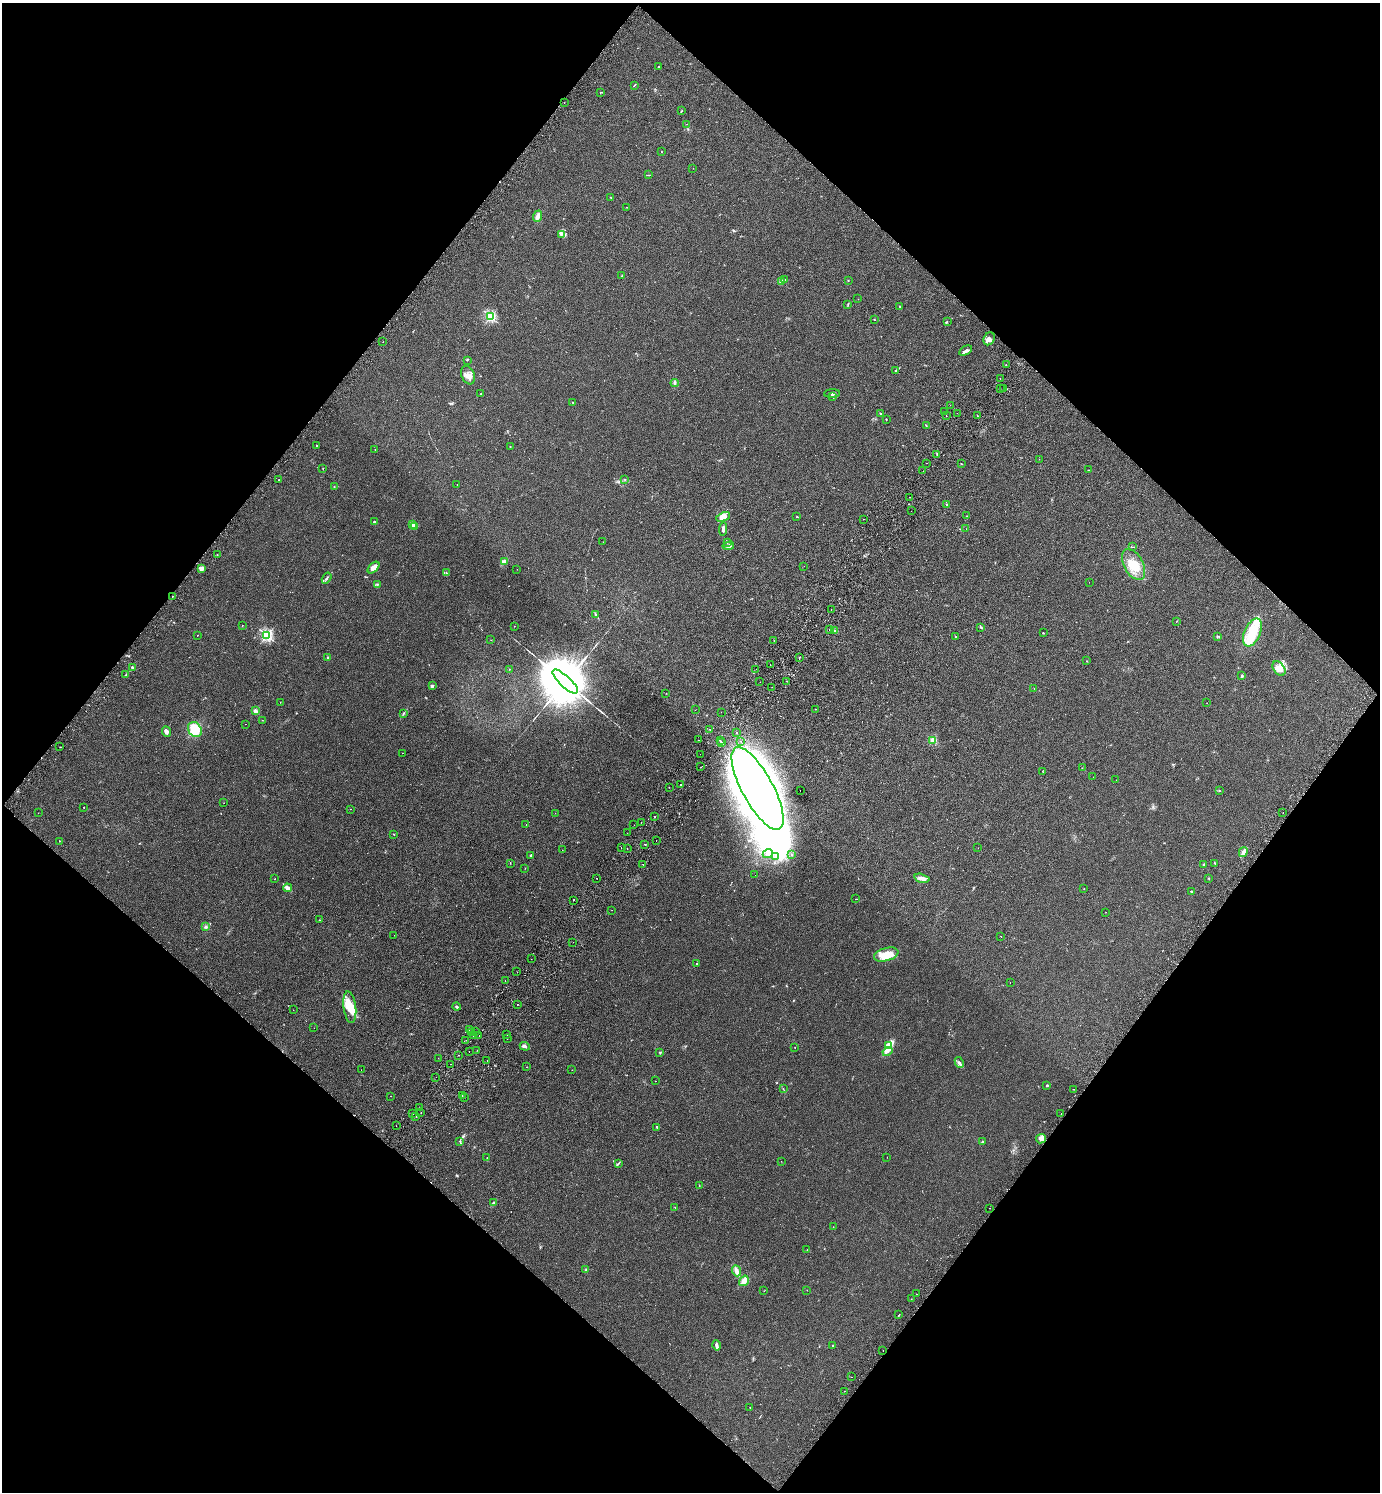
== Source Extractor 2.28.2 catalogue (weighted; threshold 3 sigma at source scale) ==
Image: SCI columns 205-5713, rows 44-6000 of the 6057 x 6041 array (HDU 1 of 3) = the unmasked area's bounding box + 8 px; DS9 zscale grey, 4 x 4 block average (1 PNG px = mean of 4 x 4 image px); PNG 1382 x 1494 px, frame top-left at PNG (2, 3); each listed source drawn as its Kron ellipse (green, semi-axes under 4 px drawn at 4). Shown black and unused: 50% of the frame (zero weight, under 2 of 3 exposures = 3% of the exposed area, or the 3 px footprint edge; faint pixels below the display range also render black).
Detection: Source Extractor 2.28.2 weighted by HDU 2 'WHT'. Background 0.0259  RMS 0.0068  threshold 0.0307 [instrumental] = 3 sigma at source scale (4.5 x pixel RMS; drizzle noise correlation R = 1.50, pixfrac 1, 0.05/0.05 arcsec/px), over >= 5 px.
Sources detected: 313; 1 too faint to see at this stretch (4 x 4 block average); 3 inside a brighter object's white glare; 8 cosmic-ray / hot-pixel residue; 3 long thin detections or spike segments (spike, bleed or trail) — neither listed nor drawn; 12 coinciding with a brighter row at this scale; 12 inside a brighter listed object's ellipse — not listed separately; the other 274 listed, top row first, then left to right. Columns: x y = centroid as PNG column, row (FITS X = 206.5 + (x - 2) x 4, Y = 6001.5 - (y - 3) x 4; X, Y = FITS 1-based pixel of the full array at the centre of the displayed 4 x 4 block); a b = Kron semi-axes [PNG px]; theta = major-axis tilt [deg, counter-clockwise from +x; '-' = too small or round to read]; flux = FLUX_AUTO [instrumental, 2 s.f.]
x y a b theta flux
659 66 2 2 - 2.3
635 85 4 2 - 2.3
601 92 2 2 - 1.7
564 103 2 2 - 0.74
681 111 3 2 - 2.2
687 124 2 2 - 0.84
661 152 2 2 - 1.4
693 168 2 2 - 0.64
648 175 3 2 - 1.6
611 198 2 2 - 1.3
627 207 2 2 - 0.97
538 216 6 3 68 15
561 234 2 2 - 1.9
622 276 3 2 - 2.7
785 280 2 2 - 1.5
848 280 2 2 - 1.8
782 281 2 2 - 3.3
858 299 2 2 - 1.9
848 304 3 2 - 2.4
900 307 2 2 - 1.6
490 317 2 2 - 430
874 319 2 2 - 1.3
947 321 2 2 - 0.85
989 339 7 5 59 13
383 342 2 2 - 1.2
965 350 7 3 29 12
467 360 2 2 - 1.7
1006 365 2 2 - 2.4
896 370 3 2 - 3.6
468 375 9 6 -68 23
1000 379 2 2 - 2
675 383 4 2 - 6
1000 388 2 2 - 2.8
1004 388 2 2 - 0.78
832 393 8 2 3 6.3
481 394 2 2 - 1.8
832 396 2 2 - 2.2
573 403 2 2 - 1.5
950 405 2 2 - 2.6
945 412 2 2 - 0.81
957 413 2 2 - 2
881 414 2 2 - 3
946 415 2 2 - 3.3
977 416 2 2 - 2.4
886 419 2 2 - 2.6
926 425 2 2 - 1.6
316 445 2 2 - 1.3
510 446 2 2 - 3.1
375 450 2 2 - 1
937 455 3 2 - 2.6
1039 459 2 2 - 0.72
926 463 2 2 - 1.3
961 464 2 2 - 5.6
323 469 2 2 - 1.1
1088 470 2 2 - 1.3
923 471 2 2 - 1.7
625 479 2 2 - 2.1
279 480 2 2 - 2.8
457 485 2 2 - 2.1
334 487 2 2 - 1.1
909 497 2 2 - 4.7
946 504 2 2 - 3.4
911 511 2 2 - 0.97
967 516 2 2 - 0.75
723 517 7 2 21 25
797 517 2 2 - 8
864 519 2 2 - 2.4
374 522 2 2 - 5.1
412 524 4 2 - 6.2
415 526 3 3 - 6.7
723 529 7 2 84 8.6
966 529 2 2 - 0.58
603 542 2 2 - 1.2
727 542 2 2 - 1.2
728 546 5 3 - 10
1133 547 2 2 - 1.7
217 554 2 2 - 1.9
504 562 4 3 - 22
1134 564 17 9 -62 73
804 566 2 2 - 0.57
373 568 7 3 44 26
201 569 4 3 - 8.1
517 569 2 2 - 0.51
446 573 4 2 - 4.6
327 578 6 2 57 4.9
1089 582 2 2 - 0.48
377 584 2 2 - 1.6
172 596 2 2 - 7.2
831 610 2 2 - 1.6
595 615 2 2 - 1.8
1177 621 4 2 - 1.6
242 626 2 2 - 1.1
514 626 2 2 - 0.85
981 627 3 2 - 5.1
830 630 2 2 - 1.7
834 630 3 2 - 3.4
1252 632 15 8 66 82
1043 633 2 2 - 2.2
197 635 2 2 - 0.94
267 635 2 2 - 560
1218 636 3 2 - 2.7
955 637 2 2 - 1.3
491 640 2 2 - 0.75
774 640 2 2 - 1.7
328 657 2 2 - 3
799 658 2 2 - 3.1
1087 661 3 2 - 1.2
770 665 2 2 - 1.5
132 667 2 2 - 28
1279 668 8 5 -51 21
509 669 2 2 - 0.8
756 669 2 2 - 0.75
126 674 2 2 - 2
1242 676 2 2 - 26
787 681 2 2 - 6.3
565 682 16 5 -42 60000
760 682 2 2 - 2.4
433 686 3 2 - 4.8
772 687 2 2 - 1.5
1034 689 2 2 - 1
666 693 2 2 - 0.79
280 702 2 2 - 0.65
1207 703 2 2 - 0.61
816 709 2 2 - 1.2
695 710 2 2 - 4.6
255 711 2 2 - 91
721 712 2 2 - 1.1
404 713 2 2 - 2
262 720 2 2 - 0.73
246 724 2 2 - 0.66
710 729 2 2 - 5.4
195 730 8 6 -55 110
166 732 5 3 - 11
737 732 2 2 - 2.6
698 740 2 2 - 6.8
720 740 2 2 - 9.7
933 740 2 2 - 170
741 741 2 2 - 0.79
721 743 2 2 - 4.9
60 747 2 2 - 0.93
402 753 2 2 - 0.76
700 754 2 2 - 0.62
701 767 2 2 - 2.8
1082 768 2 2 - 1.1
1043 772 2 2 - 0.8
1093 777 2 2 - 0.55
1116 780 2 2 - 0.73
680 785 2 2 - 5.5
669 787 2 2 - 1.1
758 788 46 15 -61 5000
800 790 2 2 - 2
1219 791 2 2 - 1.8
224 803 2 2 - 0.71
83 807 2 2 - 1
351 809 2 2 - 1.1
38 813 2 2 - 0.83
555 813 2 2 - 0.67
1283 813 2 2 - 1.2
655 817 2 2 - 13
641 822 2 2 - 12
526 824 2 2 - 0.91
634 825 2 2 - 0.73
627 833 2 2 - 0.8
394 834 2 2 - 1.4
60 841 2 2 - 1
656 841 2 2 - 0.98
645 844 2 2 - 1.9
621 848 2 2 - 0.68
627 848 2 2 - 6.7
978 848 2 2 - 0.73
562 850 2 2 - 0.66
1243 852 5 3 - 14
768 854 5 2 - 9.1
530 855 2 2 - 5.3
791 855 2 2 - 1.8
775 857 3 2 - 3.4
510 863 2 2 - 1.2
1215 863 2 2 - 2.3
643 864 2 2 - 6.7
1204 865 3 2 - 3.7
525 868 2 2 - 0.8
755 875 2 2 - 0.42
596 878 2 2 - 1.4
922 878 8 3 -14 16
1209 878 2 2 - 1.4
275 879 2 2 - 0.85
288 888 4 3 - 15
1084 888 2 2 - 0.74
1191 891 2 2 - 11
856 899 2 2 - 1.2
573 900 2 2 - 1.6
612 910 2 2 - 0.86
1106 912 2 2 - 0.5
320 920 2 2 - 1.1
206 927 3 2 - 4.5
394 935 2 2 - 0.53
1001 936 2 2 - 1.3
573 942 2 2 - 0.56
886 955 12 6 16 73
531 959 2 2 - 1.1
697 964 2 2 - 2.9
517 972 2 2 - 1.4
505 981 2 2 - 1.7
1010 982 2 2 - 1.2
517 1004 2 2 - 2.1
350 1007 16 6 -83 54
456 1007 4 2 - 5.9
293 1010 2 2 - 1.2
314 1028 2 2 - 1.3
469 1030 2 2 - 1.3
476 1031 2 2 - 1.5
471 1032 2 2 - 1.4
506 1035 2 2 - 1.2
473 1036 2 2 - 0.64
479 1036 2 2 - 0.68
507 1038 2 2 - 4.6
466 1040 2 2 - 2.2
525 1046 5 3 - 9.4
889 1046 4 3 - 15
795 1047 2 2 - 1.1
477 1050 2 2 - 1.5
469 1051 2 2 - 0.75
887 1051 5 3 - 11
660 1052 3 2 - 2.5
458 1055 2 2 - 3.2
438 1058 2 2 - 0.5
487 1061 2 2 - 2
959 1062 6 2 -64 5.2
451 1064 2 2 - 2.8
527 1067 2 2 - 1.3
361 1070 2 2 - 5.6
572 1070 2 2 - 1.1
436 1077 2 2 - 4
655 1081 2 2 - 1.6
1047 1085 2 2 - 3.3
783 1089 2 2 - 1.3
1074 1089 2 2 - 2.6
391 1096 2 2 - 0.52
462 1096 2 2 - 2.2
464 1098 2 2 - 4.6
419 1108 2 2 - 1.2
421 1113 2 2 - 0.78
413 1114 2 2 - 1.4
1061 1114 2 2 - 12
416 1116 2 2 - 4
396 1126 2 2 - 0.93
657 1127 2 2 - 14
1041 1139 5 4 - 17
460 1141 2 2 - 1.8
983 1141 2 2 - 3.3
887 1157 2 2 - 0.63
487 1158 2 2 - 1.1
781 1161 2 2 - 0.61
618 1163 2 2 - 2
699 1186 2 2 - 1.6
493 1203 2 2 - 2.9
675 1208 2 2 - 1.6
990 1208 2 2 - 1.6
833 1227 2 2 - 0.68
807 1250 2 2 - 1.1
586 1269 2 2 - 1.8
736 1271 6 2 -68 23
744 1281 5 4 - 23
807 1290 2 2 - 0.8
764 1291 2 2 - 0.73
916 1294 2 2 - 3.3
911 1299 2 2 - 0.71
899 1315 2 2 - 3.4
716 1345 5 3 - 9.4
833 1345 2 2 - 5.4
883 1350 2 2 - 1.5
852 1377 2 2 - 0.99
844 1391 2 2 - 1.6
750 1407 2 2 - 2.1
Diffuse or blended objects may show on this block-average render without a row.